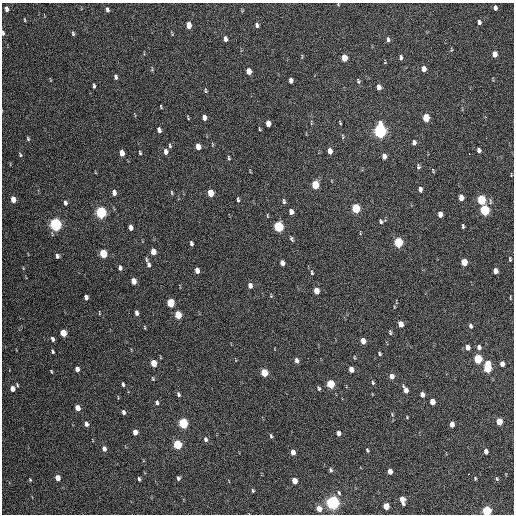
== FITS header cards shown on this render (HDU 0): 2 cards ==
NAXIS1  =                  512 / Axis length
NAXIS2  =                  512 / Axis length

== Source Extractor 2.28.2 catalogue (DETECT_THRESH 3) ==
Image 512 x 512 px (HDU 0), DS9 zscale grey, 1 PNG px = 1 image px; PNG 516 x 516 px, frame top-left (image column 1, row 512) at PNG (2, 3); no overlay
Background 241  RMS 15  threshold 45.4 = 3 sigma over >= 5 px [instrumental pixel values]
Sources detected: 163; all 163 listed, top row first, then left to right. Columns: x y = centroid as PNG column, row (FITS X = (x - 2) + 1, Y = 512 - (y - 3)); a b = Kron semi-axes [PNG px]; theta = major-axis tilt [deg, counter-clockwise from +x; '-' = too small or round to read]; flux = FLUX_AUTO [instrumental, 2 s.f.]
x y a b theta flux
338 4 3 3 - 770
495 8 5 4 - 3300
6 9 6 4 -74 3900
107 10 5 3 - 2500
24 20 5 3 - 870
479 22 5 4 - 2600
189 25 6 4 -81 12000
257 25 6 4 -71 2400
3 33 6 4 -87 1700
73 33 6 3 -65 1400
225 39 6 4 -83 3500
388 39 6 3 -85 2200
451 49 5 3 - 960
494 54 5 4 - 8400
401 57 5 3 - 2000
344 58 6 4 -83 14000
424 69 6 4 -85 6000
249 71 6 4 -82 9600
115 77 6 4 -78 2500
291 80 5 4 - 4300
358 81 7 4 -72 1600
94 86 5 3 - 1800
379 87 5 4 - 5500
205 90 5 4 - 1300
161 107 4 2 - 990
204 117 5 4 - 5300
188 118 4 2 - 990
426 118 6 4 -84 24000
311 122 9 3 80 1200
268 123 5 4 - 8400
340 123 5 2 - 980
259 129 6 3 -82 1000
159 130 5 4 - 4100
380 131 7 5 -86 300000
342 136 8 3 -84 1200
28 139 5 4 - 1400
414 143 5 4 - 3300
212 144 5 3 - 930
170 146 6 3 -73 1400
198 146 5 4 - 9000
479 150 5 4 - 3300
330 151 6 4 -82 6500
166 152 6 4 -83 4500
122 153 5 4 - 7900
140 153 4 3 - 1200
469 154 3 2 - 4500
20 155 7 4 -64 1500
384 156 5 4 - 4900
229 158 6 3 -78 1400
418 167 6 4 -88 1900
433 171 6 3 -66 980
511 175 6 2 -86 740
315 185 6 5 - 32000
420 189 5 4 - 3300
114 193 6 4 -76 4500
172 193 6 3 -72 1200
210 193 6 4 -78 19000
461 197 5 4 - 7900
13 199 5 4 - 10000
238 200 6 3 -80 1700
481 200 6 5 - 59000
284 201 7 3 -79 1700
65 203 6 4 -77 2400
356 208 6 5 - 49000
485 210 6 5 - 80000
101 212 6 5 - 130000
291 212 5 4 - 5200
440 214 5 4 - 7000
381 221 5 3 - 1900
55 224 6 5 - 220000
278 226 6 5 - 89000
463 226 5 3 - 1600
131 228 5 4 - 4700
292 239 6 4 -60 1700
398 242 6 5 - 73000
191 243 5 3 - 2500
153 252 5 4 - 11000
103 254 6 4 -73 36000
57 256 5 4 - 2400
146 259 7 3 -85 1300
510 259 6 3 -81 1300
464 262 5 4 - 19000
282 263 5 4 - 5400
149 265 7 4 -78 2900
120 268 6 4 -75 2900
197 270 5 4 - 6100
495 271 5 4 - 6800
312 272 7 4 -79 1700
133 281 5 4 - 9400
250 285 6 4 -76 4500
316 291 5 4 - 9600
271 296 4 4 - 930
86 297 5 4 - 4300
170 303 6 4 -77 39000
137 313 5 3 - 3400
178 315 5 4 - 27000
401 324 5 4 - 9400
470 326 6 4 -72 2300
145 327 5 3 - 840
390 332 6 4 -80 1400
63 333 5 4 - 18000
52 339 5 3 - 2700
363 341 5 4 - 8900
467 347 5 4 - 6400
479 347 6 4 -75 3900
52 351 4 3 - 1500
379 353 4 3 - 1600
354 357 5 3 - 870
478 359 5 5 - 53000
297 360 5 4 - 3900
153 363 5 4 - 19000
502 364 5 4 - 6000
487 367 9 5 88 58000
77 369 5 4 - 5700
351 369 5 4 - 7200
51 371 4 2 - 920
264 373 5 4 - 27000
392 376 5 4 - 7000
153 378 5 3 - 970
373 383 5 4 - 1500
123 384 5 3 - 2000
330 384 5 4 - 41000
17 385 5 3 - 1100
319 388 5 4 - 1500
12 389 5 4 - 7100
405 390 7 4 -64 7000
178 394 6 4 -67 2000
422 394 5 4 - 4900
157 402 7 4 -71 2300
432 402 5 4 - 11000
77 408 5 4 - 11000
123 412 5 3 - 2600
407 417 3 3 - 770
499 421 5 4 - 19000
183 423 6 5 - 81000
86 424 5 4 - 4300
452 424 5 4 - 7500
135 432 5 4 - 6300
339 433 5 4 - 3800
271 436 6 3 -78 1600
205 439 6 5 - 2700
177 444 5 4 - 60000
104 449 5 4 - 4900
367 450 4 3 - 1500
486 451 5 4 - 5300
293 452 5 4 - 7300
331 470 6 4 -73 1700
390 471 5 4 - 8100
468 474 3 2 - 2000
57 478 5 4 - 10000
178 478 4 3 - 2400
475 478 4 3 - 1100
139 479 4 3 - 1700
497 479 5 4 - 1300
30 480 4 2 - 910
294 481 5 4 - 12000
253 490 4 3 - 1300
339 493 6 4 -71 1500
402 500 7 4 -75 12000
332 502 6 5 - 330000
386 506 5 4 - 18000
319 509 5 4 - 10000
486 511 5 4 - 77000
At the frame edge (FLAGS 8, measured only in part): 3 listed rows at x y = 338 4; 3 33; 486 511